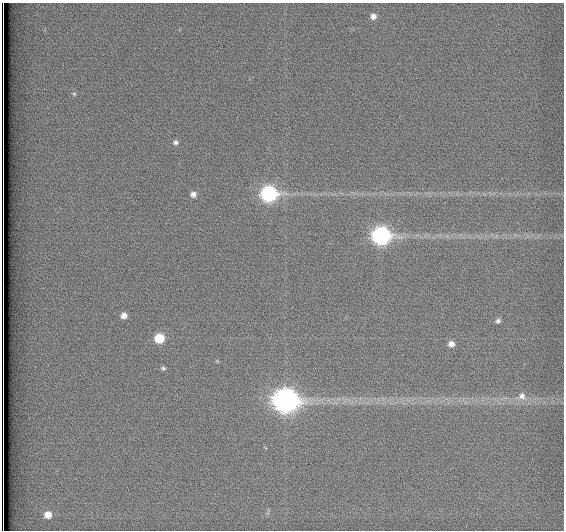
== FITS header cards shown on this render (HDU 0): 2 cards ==
NAXIS1  =                  562          / # of pixels in <axis direction>
NAXIS2  =                  528          / # of pixels in <axis direction>

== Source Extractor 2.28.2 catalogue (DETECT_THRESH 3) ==
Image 562 x 528 px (HDU 0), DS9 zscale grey, 1 PNG px = 1 image px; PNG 566 x 532 px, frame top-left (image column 1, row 528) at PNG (2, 3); no overlay
Background 1790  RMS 4.6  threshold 13.8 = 3 sigma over >= 5 px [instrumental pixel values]
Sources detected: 15; all 15 listed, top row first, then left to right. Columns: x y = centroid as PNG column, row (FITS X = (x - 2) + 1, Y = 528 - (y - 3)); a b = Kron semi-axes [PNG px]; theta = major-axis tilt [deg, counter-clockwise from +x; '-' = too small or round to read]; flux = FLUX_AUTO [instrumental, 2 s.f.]
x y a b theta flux
373 16 7 7 - 1600
74 94 5 5 - 440
175 142 6 6 - 890
193 194 7 7 - 1400
269 194 9 8 - 70000
381 236 9 8 - 100000
124 315 7 7 - 2200
498 321 6 5 - 810
159 338 7 7 - 11000
451 344 7 6 - 1900
163 368 6 5 - 620
522 396 10 10 - 2100
285 401 10 9 - 290000
48 515 7 7 - 2900
3 528 7 2 -89 1700
At the frame edge (FLAGS 8, measured only in part): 1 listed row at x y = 3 528